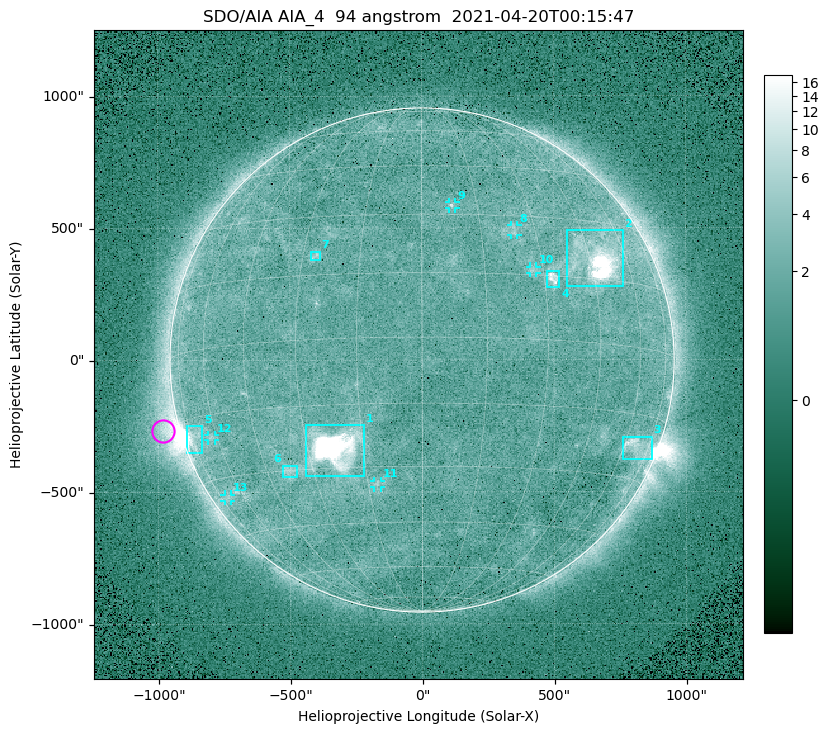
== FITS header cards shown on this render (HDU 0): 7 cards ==
TELESCOP= 'SDO/AIA '
INSTRUME= 'AIA_4   '
WAVELNTH=                   94
WAVEUNIT= 'angstrom'
DATE-OBS= '2021-04-20T00:15:47.12'
CTYPE1  = 'HPLN-TAN'
CTYPE2  = 'HPLT-TAN'

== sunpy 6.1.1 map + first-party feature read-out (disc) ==
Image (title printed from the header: SDO/AIA AIA_4  94 angstrom  2021-04-20T00:15:47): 512 x 512 px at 4.8 arcsec/px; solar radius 955 arcsec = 199 px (full disc in frame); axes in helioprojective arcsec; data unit not stated in the header (colour bar unlabelled)
Orientation: roll -0.138 deg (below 1 deg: not rotated)
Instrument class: DISC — disc imager (sunpy class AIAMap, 94 A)
Bright regions (active regions / flare kernels): reference = the median radial profile (limb darkening/brightening removed); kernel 5 px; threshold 5 sigma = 2.43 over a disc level ~1.74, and >= 1.15x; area >= 9 px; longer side >= 5 px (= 24 arcsec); searched inside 0.97 R_sun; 13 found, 13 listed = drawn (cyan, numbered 1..; 6 of them under ~33 arcsec drawn as corner ticks so the feature stays visible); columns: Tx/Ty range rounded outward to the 10 arcsec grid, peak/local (2 s.f.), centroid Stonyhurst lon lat
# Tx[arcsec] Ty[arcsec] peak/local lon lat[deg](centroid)
1 -440..-220 -440..-240 832 -22 -25
2 550..760 280..490 40 +47 +20
3 760..870 -380..-290 4.4 +67 -22
4 470..520 270..340 6.1 +32 +14
5 -900..-830 -350..-250 6.7 -73 -20
6 -530..-470 -440..-400 3.2 -37 -30
7 -420..-380 380..410 3 -27 +20
8 340..370 470..510 2.9 +24 +26
9 100..130 570..600 3.1 +8 +33
10 410..440 330..360 2.7 +27 +16
11 -180..-160 -480..-450 2.8 -13 -34
12 -810..-780 -300..-280 2.6 -63 -20
13 -750..-720 -540..-510 2.2 -70 -35
Off-limb structures (1.02-1.3 R_sun): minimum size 50 px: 7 found; the strongest spans PA ~90..115 deg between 1.02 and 1.21 R_sun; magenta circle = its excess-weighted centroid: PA ~105 deg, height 1.06 R_sun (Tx ~-980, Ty ~-270 arcsec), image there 5.1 x the reference